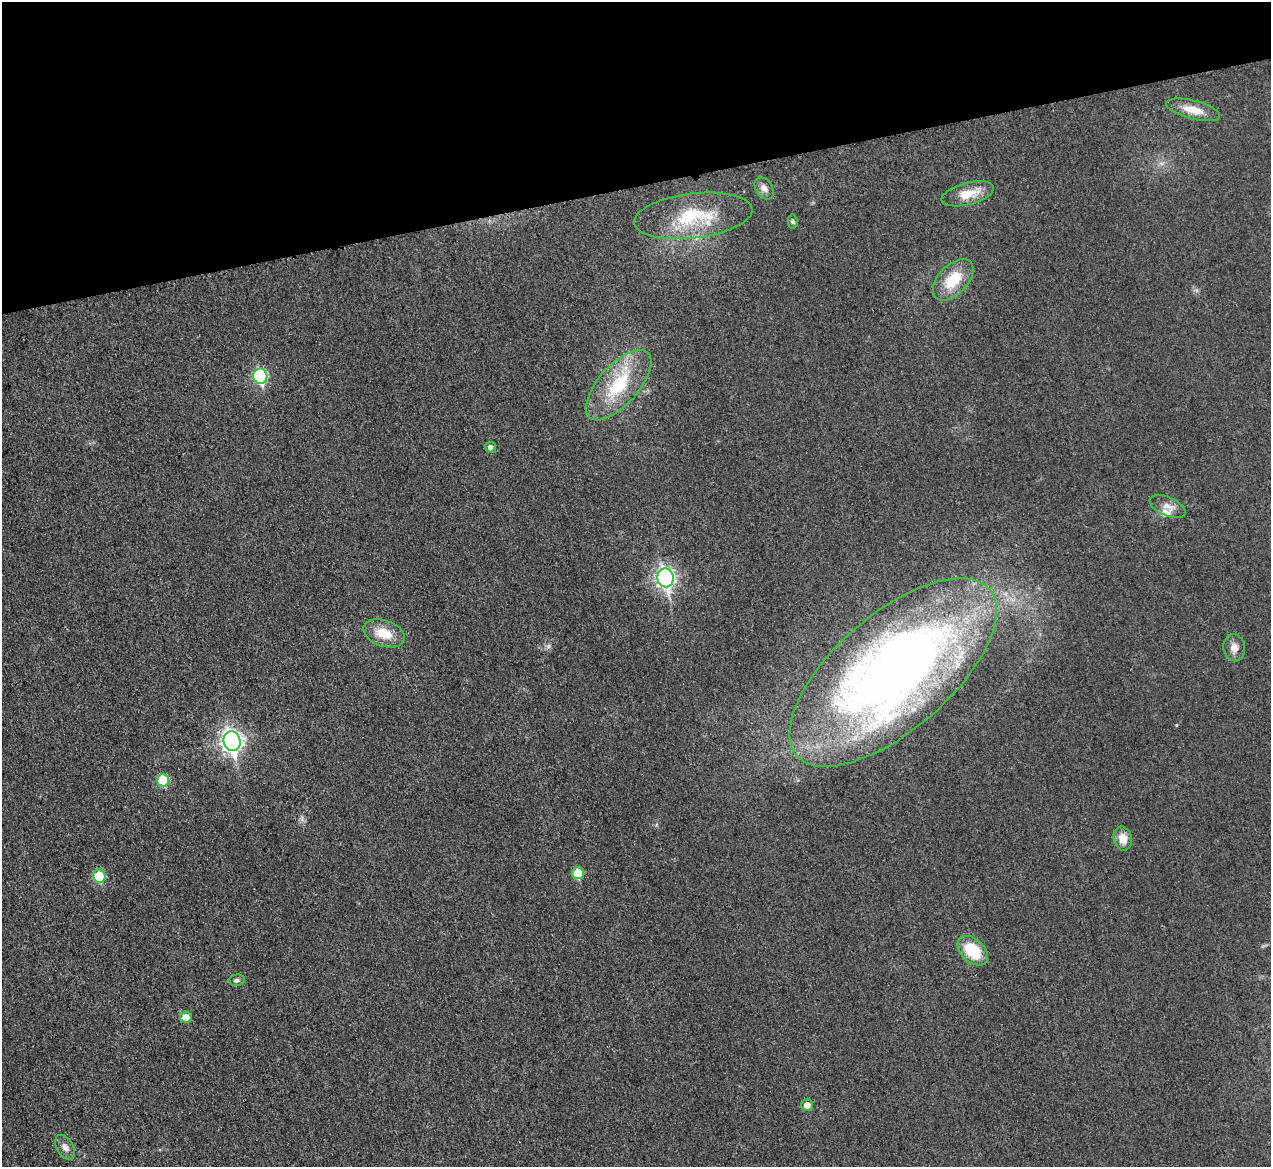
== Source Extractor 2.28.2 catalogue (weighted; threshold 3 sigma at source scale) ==
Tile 3 of 4 x 4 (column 3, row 1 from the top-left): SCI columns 2556-3824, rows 3764-4928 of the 5097 x 5078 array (HDU 1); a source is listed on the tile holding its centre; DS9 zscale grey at full resolution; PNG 1273 x 1169 px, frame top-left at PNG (2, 2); each listed source drawn as its Kron ellipse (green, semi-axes under 4 px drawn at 4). Shown black and unused: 16% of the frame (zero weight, under 3 of 4 exposures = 1% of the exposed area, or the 3 px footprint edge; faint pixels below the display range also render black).
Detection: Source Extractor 2.28.2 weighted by HDU 2 'WHT'; one run over the whole footprint, this tile lists its part. Background 0.0431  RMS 0.0064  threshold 0.0286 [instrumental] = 3 sigma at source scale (4.5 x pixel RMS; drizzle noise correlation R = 1.50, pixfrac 1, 0.05/0.05 arcsec/px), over >= 5 px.
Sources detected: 26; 2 inside a brighter listed object's ellipse — not listed separately; the other 24 listed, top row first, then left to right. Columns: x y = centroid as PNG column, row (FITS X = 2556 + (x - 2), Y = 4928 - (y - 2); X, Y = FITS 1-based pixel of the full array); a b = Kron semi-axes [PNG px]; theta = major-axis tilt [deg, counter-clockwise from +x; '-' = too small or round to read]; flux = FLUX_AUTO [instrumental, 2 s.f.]
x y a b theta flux
1193 110 28 9 -14 10
764 188 12 8 -57 3.6
968 194 27 11 14 12
693 216 59 22 7 40
793 222 7 4 -83 1
953 280 25 14 46 20
260 376 7 7 - 78
618 385 44 20 48 38
490 447 6 5 - 2
1168 506 19 9 -23 5.8
666 578 9 8 - 230
384 633 21 13 -19 14
1234 648 13 11 -80 4.7
893 672 127 58 41 550
232 741 10 8 -78 330
163 780 6 6 - 28
1123 839 12 9 -78 7.7
578 873 6 6 - 16
99 876 7 6 - 24
973 951 18 11 -43 25
237 980 8 5 9 1.6
186 1017 6 5 - 5.6
807 1105 6 6 - 4.9
65 1147 13 8 -58 3.8